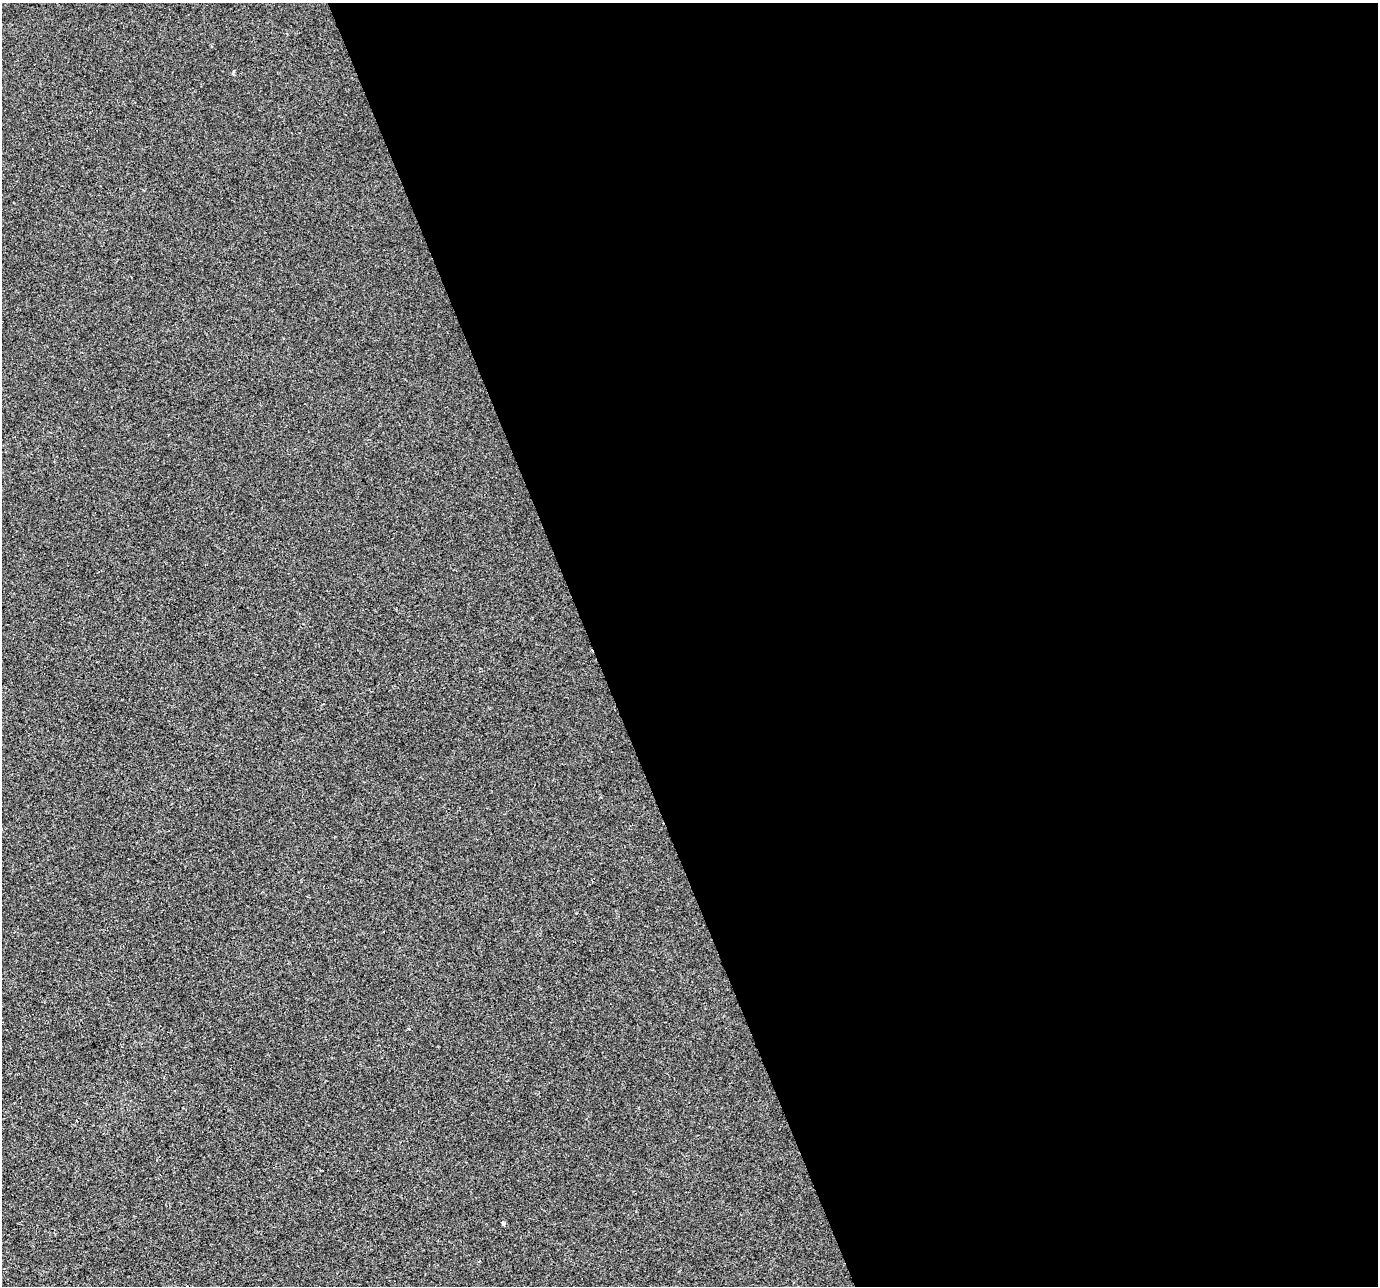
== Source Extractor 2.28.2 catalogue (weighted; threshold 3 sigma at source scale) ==
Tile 8 of 4 x 4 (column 4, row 2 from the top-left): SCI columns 4128-5503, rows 2700-3983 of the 5503 x 5342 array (HDU 1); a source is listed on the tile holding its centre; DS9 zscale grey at full resolution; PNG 1380 x 1288 px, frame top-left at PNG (2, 3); no overlay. Shown black and unused: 57% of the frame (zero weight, under 2 of 3 exposures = <1% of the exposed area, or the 3 px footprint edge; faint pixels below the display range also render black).
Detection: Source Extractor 2.28.2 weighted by HDU 2 'WHT'; one run over the whole footprint, this tile lists its part. Background -2.12e-04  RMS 0.0042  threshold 0.0189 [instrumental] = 3 sigma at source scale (4.5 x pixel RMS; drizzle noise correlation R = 1.50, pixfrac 1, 0.0396/0.0396 arcsec/px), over >= 5 px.
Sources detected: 3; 1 cosmic-ray / hot-pixel residue — not listed; the other 2 listed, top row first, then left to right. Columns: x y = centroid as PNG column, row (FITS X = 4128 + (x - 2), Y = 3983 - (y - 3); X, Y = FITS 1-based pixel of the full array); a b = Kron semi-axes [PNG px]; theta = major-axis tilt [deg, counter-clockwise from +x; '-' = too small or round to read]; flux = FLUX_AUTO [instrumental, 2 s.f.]
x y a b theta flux
234 71 3 3 - 0.73
503 1223 4 3 - 8.1